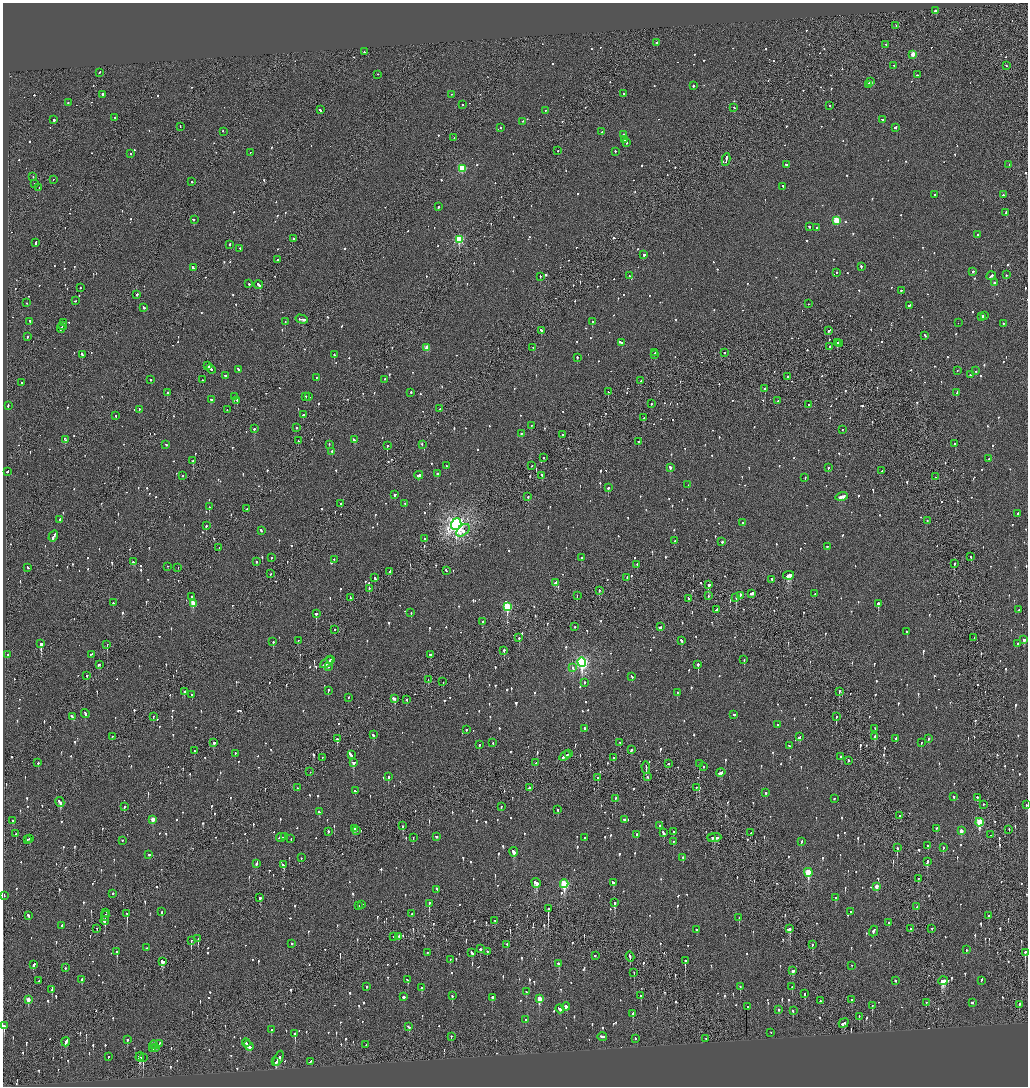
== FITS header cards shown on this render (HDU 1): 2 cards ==
NAXIS1  =                 2051
NAXIS2  =                 2168

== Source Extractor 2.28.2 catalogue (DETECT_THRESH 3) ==
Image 2051 x 2168 px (HDU 1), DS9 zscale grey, zoomed out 1/2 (1 PNG px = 2 x 2 image px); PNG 1030 x 1088 px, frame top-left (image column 2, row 2168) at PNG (3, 3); each listed source drawn as its Kron ellipse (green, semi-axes under 4 px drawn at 4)
Background -0.0727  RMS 0.075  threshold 0.225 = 3 sigma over >= 5 px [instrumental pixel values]
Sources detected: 1607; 70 cannot appear on this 1/2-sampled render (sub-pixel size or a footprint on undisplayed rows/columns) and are neither listed nor drawn; of the other 1537, the 500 brightest by FLUX_AUTO listed and drawn (1037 fainter detections omitted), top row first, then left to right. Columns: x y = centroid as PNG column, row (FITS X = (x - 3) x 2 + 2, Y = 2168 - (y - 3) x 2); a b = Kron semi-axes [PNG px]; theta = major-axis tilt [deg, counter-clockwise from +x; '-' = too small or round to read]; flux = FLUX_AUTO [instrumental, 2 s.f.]
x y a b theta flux
935 11 2 2 - 220
896 26 3 2 - 89
656 43 2 2 - 310
886 45 2 2 - 85
364 52 2 1 - 240
913 55 3 2 - 260
894 66 2 2 - 160
1006 66 3 2 - 62
99 73 3 2 - 97
378 75 2 2 - 110
917 75 3 2 - 250
871 82 2 2 - 230
869 85 3 2 - 180
693 86 2 2 - 270
624 94 2 2 - 170
102 95 2 2 - 470
451 95 2 2 - 63
68 103 2 2 - 310
462 105 2 2 - 210
830 106 2 2 - 61
734 108 3 2 - 72
320 110 3 2 - 120
545 111 2 1 - 87
115 118 2 2 - 360
54 120 2 2 - 910
883 120 2 2 - 440
523 122 2 2 - 96
180 127 3 1 - 99
500 128 2 2 - 90
895 128 3 2 - 140
223 132 2 1 - 65
602 132 2 2 - 290
623 135 2 2 - 280
454 138 2 1 - 310
625 140 2 2 - 140
626 143 2 2 - 77
558 151 2 1 - 75
615 152 2 2 - 190
250 153 2 1 - 93
131 154 2 2 - 110
726 160 6 2 81 250
786 165 3 2 - 96
1009 165 2 2 - 64
462 169 3 3 - 850
33 177 2 2 - 75
53 180 2 2 - 72
191 182 2 2 - 73
35 184 2 2 - 85
783 187 2 2 - 130
39 188 2 1 - 95
935 195 2 2 - 130
1003 195 2 2 - 130
438 207 2 2 - 130
1006 213 3 2 - 91
194 220 2 1 - 350
837 221 3 3 - 620
809 227 2 2 - 150
816 228 2 2 - 73
977 235 2 2 - 68
294 239 3 1 - 65
459 240 3 3 - 1200
36 243 4 2 - 110
230 245 3 2 - 100
240 249 2 2 - 68
644 255 2 2 - 230
277 260 2 2 - 130
861 267 3 2 - 190
193 268 4 2 - 150
972 272 2 2 - 200
837 273 2 2 - 120
1006 275 2 2 - 140
629 276 2 1 - 85
991 276 5 2 - 180
540 277 2 2 - 70
994 283 3 2 - 130
249 284 2 2 - 88
259 285 4 2 - 290
80 288 2 2 - 100
901 291 2 2 - 100
137 295 2 2 - 130
75 301 2 1 - 69
27 303 2 2 - 87
808 304 2 2 - 61
909 306 3 2 - 100
144 308 3 2 - 110
984 316 3 2 - 96
981 317 3 2 - 120
302 320 6 2 -14 410
30 322 3 2 - 110
285 322 2 2 - 78
592 322 2 2 - 250
63 323 4 2 - 130
958 323 2 1 - 75
1003 324 2 2 - 130
62 326 2 1 - 98
61 329 4 2 - 250
541 331 2 2 - 220
829 331 4 2 - 100
925 336 2 2 - 110
27 337 3 2 - 210
621 343 2 2 - 140
837 343 2 2 - 440
840 344 2 2 - 150
830 347 2 2 - 89
427 348 3 3 - 310
533 348 2 2 - 66
655 353 2 2 - 150
724 353 2 2 - 180
82 355 3 2 - 240
334 355 3 2 - 140
654 355 2 1 - 140
577 358 2 2 - 200
208 366 3 2 - 330
211 369 5 2 - 180
238 370 3 2 - 100
957 371 2 2 - 120
976 371 2 2 - 78
970 375 2 2 - 110
225 376 2 2 - 130
788 377 2 2 - 94
316 378 2 2 - 64
151 380 2 1 - 110
202 380 2 1 - 250
384 380 2 1 - 140
640 381 3 2 - 180
22 383 2 2 - 65
765 389 2 2 - 320
608 392 2 1 - 100
167 393 2 2 - 230
411 393 2 2 - 130
957 393 3 2 - 180
234 397 2 2 - 220
306 397 2 2 - 230
309 397 2 2 - 80
211 400 3 2 - 160
237 401 2 2 - 380
778 401 2 2 - 78
651 404 2 1 - 100
808 405 2 2 - 230
8 406 3 2 - 100
440 409 2 1 - 110
139 410 2 2 - 190
227 410 2 2 - 66
303 415 2 2 - 75
116 416 2 2 - 85
644 418 3 2 - 160
531 426 2 2 - 85
296 428 2 2 - 63
254 429 2 2 - 190
842 430 2 2 - 93
521 434 3 2 - 75
563 435 2 2 - 120
65 440 2 2 - 60
354 440 4 2 - 150
298 441 2 2 - 82
638 442 2 2 - 70
955 444 2 2 - 91
166 445 2 2 - 100
329 445 2 2 - 61
422 445 3 2 - 92
387 446 2 1 - 250
332 452 3 2 - 68
544 458 2 2 - 100
989 459 2 2 - 75
193 461 3 2 - 460
446 466 2 2 - 110
532 466 2 1 - 76
670 468 3 2 - 350
828 468 2 2 - 120
882 471 3 2 - 77
8 472 3 2 - 85
438 474 3 2 - 67
183 476 2 1 - 75
419 476 4 2 - 200
542 476 3 2 - 81
935 477 2 2 - 68
805 478 2 2 - 77
688 485 2 1 - 76
608 488 2 2 - 290
395 495 3 2 - 160
528 497 2 2 - 150
842 497 6 2 15 430
340 504 2 1 - 210
405 504 2 2 - 85
209 507 2 2 - 150
247 509 2 1 - 130
1018 514 2 2 - 430
60 520 3 2 - 130
927 521 2 2 - 100
743 523 2 2 - 190
456 525 6 5 - 9300
206 526 2 2 - 80
261 531 2 2 - 90
463 531 8 5 40 170
53 537 6 2 58 270
425 539 2 2 - 80
675 541 2 2 - 120
722 542 2 2 - 170
827 547 2 1 - 290
219 548 2 1 - 76
971 557 2 2 - 100
271 558 2 2 - 83
582 558 2 2 - 300
334 560 2 2 - 80
134 562 3 2 - 120
256 562 2 2 - 78
954 564 3 2 - 130
637 565 2 2 - 82
168 567 2 2 - 80
27 568 3 2 - 160
178 568 2 1 - 62
446 571 3 2 - 100
390 572 3 2 - 99
270 574 2 2 - 60
789 576 5 2 - 2400
375 578 3 2 - 130
627 578 2 2 - 61
772 580 3 1 - 150
555 583 4 2 - 180
709 585 3 2 - 170
369 589 2 2 - 80
599 591 2 2 - 220
752 594 4 2 - 170
815 594 2 2 - 79
577 596 2 1 - 73
708 596 2 2 - 66
740 596 3 2 - 150
192 597 3 2 - 410
350 598 3 2 - 79
736 598 3 1 - 150
688 599 2 1 - 250
114 603 2 2 - 130
193 604 3 3 - 350
878 604 3 2 - 320
507 607 4 3 - 1300
717 610 3 2 - 75
1018 610 2 2 - 100
411 613 2 2 - 330
316 614 2 2 - 1500
483 622 4 2 - 140
575 627 2 2 - 78
660 627 3 2 - 90
334 630 2 1 - 170
907 632 2 2 - 94
519 638 2 2 - 150
974 638 2 2 - 66
1024 640 2 2 - 230
298 641 2 1 - 62
681 641 3 2 - 130
273 642 2 2 - 130
41 644 3 2 - 2800
1018 644 2 2 - 100
107 645 2 2 - 910
504 651 2 2 - 210
8 655 2 2 - 64
91 655 3 2 - 110
431 655 3 2 - 160
330 660 4 2 - 160
744 660 2 2 - 120
327 663 7 2 39 410
582 663 5 4 - 3800
99 665 3 2 - 150
698 665 2 2 - 470
328 667 2 2 - 130
573 668 4 3 - 66
87 676 2 2 - 110
632 677 3 2 - 99
428 680 2 1 - 78
443 682 2 1 - 72
584 683 2 2 - 66
328 691 2 2 - 260
184 692 2 2 - 410
839 692 2 2 - 140
677 693 2 2 - 73
192 695 2 2 - 360
348 698 2 2 - 89
394 699 3 3 - 220
407 700 2 2 - 61
85 714 4 2 - 240
734 715 2 2 - 210
72 717 4 2 - 150
153 717 3 2 - 64
836 717 3 2 - 120
777 725 2 1 - 150
585 729 3 2 - 410
875 729 2 2 - 88
466 730 2 2 - 64
373 735 4 2 - 150
112 737 3 2 - 80
799 737 3 2 - 120
875 737 3 2 - 140
337 739 3 2 - 160
896 739 3 2 - 87
928 739 3 2 - 97
214 743 3 2 - 83
493 743 2 1 - 96
620 743 2 2 - 100
921 743 2 2 - 200
479 745 3 2 - 95
789 746 3 2 - 180
631 750 3 2 - 240
194 751 2 1 - 340
235 754 2 2 - 66
568 754 2 2 - 100
351 755 4 2 - 160
565 756 6 2 35 200
841 757 2 2 - 140
322 758 2 1 - 86
614 758 2 2 - 74
848 761 2 2 - 250
38 763 2 2 - 93
353 763 3 2 - 340
536 763 2 1 - 360
668 764 2 2 - 100
699 764 2 2 - 110
704 767 3 2 - 96
646 768 6 2 -87 430
310 772 2 1 - 88
721 773 5 2 - 150
388 777 2 2 - 230
648 777 2 1 - 73
598 778 2 2 - 110
297 788 2 1 - 120
530 788 3 2 - 440
696 788 2 2 - 84
355 791 3 2 - 67
765 793 2 2 - 130
954 797 3 2 - 80
977 798 2 2 - 190
615 799 3 2 - 140
834 799 2 2 - 72
60 802 5 2 - 180
983 805 2 2 - 120
1027 805 2 2 - 91
125 807 2 2 - 150
501 807 2 2 - 66
558 810 3 2 - 210
319 812 3 2 - 130
900 816 2 2 - 77
153 820 3 2 - 180
624 820 2 2 - 260
13 821 3 2 - 90
979 823 4 3 - 930
403 826 3 2 - 120
660 826 2 2 - 150
355 829 3 1 - 540
936 829 2 2 - 63
1009 830 3 1 - 94
356 831 2 2 - 110
961 831 3 2 - 140
328 832 2 2 - 74
674 832 2 2 - 67
664 833 4 2 - 170
751 833 4 2 - 100
16 834 3 2 - 92
637 835 2 2 - 68
990 835 2 1 - 66
285 837 3 1 - 110
436 837 3 2 - 77
281 838 5 2 - 220
413 838 2 2 - 110
585 838 2 2 - 240
712 838 2 2 - 75
714 838 7 2 3 290
30 839 2 2 - 310
291 839 2 2 - 88
27 840 2 2 - 160
122 841 2 2 - 110
673 842 2 2 - 65
801 842 3 2 - 110
928 846 2 2 - 73
897 848 3 2 - 230
943 848 2 2 - 290
514 852 4 2 - 200
149 855 3 2 - 92
301 858 2 2 - 67
683 858 3 2 - 61
927 862 2 2 - 240
256 864 4 2 - 140
283 865 3 2 - 110
808 873 4 3 - 770
918 879 2 2 - 70
536 883 5 3 - 570
613 883 3 2 - 110
564 884 4 3 - 1100
876 887 3 2 - 140
437 890 3 2 - 210
113 894 2 2 - 160
4 896 3 2 - 160
260 898 2 2 - 150
835 898 2 2 - 180
614 903 3 2 - 550
429 904 2 2 - 320
362 905 3 1 - 100
359 906 2 2 - 220
917 907 2 2 - 85
548 909 4 1 - 1000
162 912 3 2 - 150
851 912 2 2 - 100
106 913 2 1 - 100
127 914 3 1 - 340
412 914 2 1 - 150
29 916 3 2 - 110
989 916 3 2 - 110
105 917 5 2 - 500
739 918 2 2 - 330
105 921 4 2 - 150
495 921 2 1 - 79
889 923 3 2 - 64
62 926 3 2 - 240
97 929 2 1 - 77
789 929 3 3 - 270
911 929 2 2 - 180
932 929 2 2 - 65
697 930 3 2 - 62
873 932 5 2 - 180
393 937 2 2 - 260
399 937 3 1 - 120
198 939 3 2 - 150
191 941 3 1 - 150
292 944 2 2 - 160
507 945 2 2 - 200
812 945 3 1 - 88
146 948 2 2 - 75
480 949 2 2 - 280
966 950 2 2 - 200
117 952 2 2 - 460
487 952 2 2 - 130
427 953 2 2 - 71
472 953 4 2 - 110
1025 953 2 2 - 430
595 956 2 2 - 82
630 957 5 2 - 240
450 960 2 2 - 84
685 961 3 2 - 380
162 962 3 3 - 230
559 964 3 2 - 160
34 965 3 2 - 220
851 966 2 2 - 69
65 968 2 2 - 61
793 971 3 2 - 100
634 973 3 1 - 74
82 980 3 2 - 120
407 980 3 2 - 96
39 981 2 2 - 76
896 981 2 2 - 87
943 981 5 4 - 930
981 981 3 2 - 110
367 987 2 2 - 170
740 987 3 2 - 87
792 987 2 2 - 72
422 988 2 2 - 69
52 990 3 2 - 66
526 992 3 2 - 73
804 994 3 2 - 95
452 996 3 2 - 91
641 996 3 2 - 130
404 997 2 2 - 270
492 998 2 2 - 400
539 999 4 3 - 360
28 1000 3 2 - 170
852 1000 2 2 - 80
820 1001 2 2 - 86
926 1003 2 2 - 180
972 1003 3 2 - 110
1019 1005 3 2 - 180
872 1006 3 2 - 100
566 1007 4 2 - 160
747 1007 2 2 - 73
560 1009 5 2 - 130
778 1010 3 2 - 80
793 1011 3 2 - 86
633 1014 3 2 - 130
859 1017 2 2 - 82
526 1020 2 2 - 78
844 1023 5 3 - 150
4 1026 3 2 - 190
408 1027 3 2 - 110
271 1030 3 2 - 68
771 1033 2 2 - 61
295 1034 3 2 - 300
451 1037 2 2 - 130
602 1037 5 2 - 160
635 1039 3 2 - 110
706 1039 2 1 - 82
127 1040 2 2 - 91
66 1042 4 2 - 170
246 1043 4 2 - 230
159 1044 3 2 - 62
154 1045 4 2 - 220
366 1045 2 1 - 160
249 1046 5 2 - 330
156 1048 2 2 - 160
152 1049 4 2 - 140
108 1057 2 2 - 100
140 1057 4 3 - 370
143 1058 3 1 - 160
279 1059 8 2 67 230
276 1062 4 2 - 170
310 1062 3 2 - 230
At the frame edge (FLAGS 8, measured only in part): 2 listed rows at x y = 1027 805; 4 1026
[1037 fainter detections neither listed nor drawn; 70 sub-pixel or undisplayed-footprint detections neither listed nor drawn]